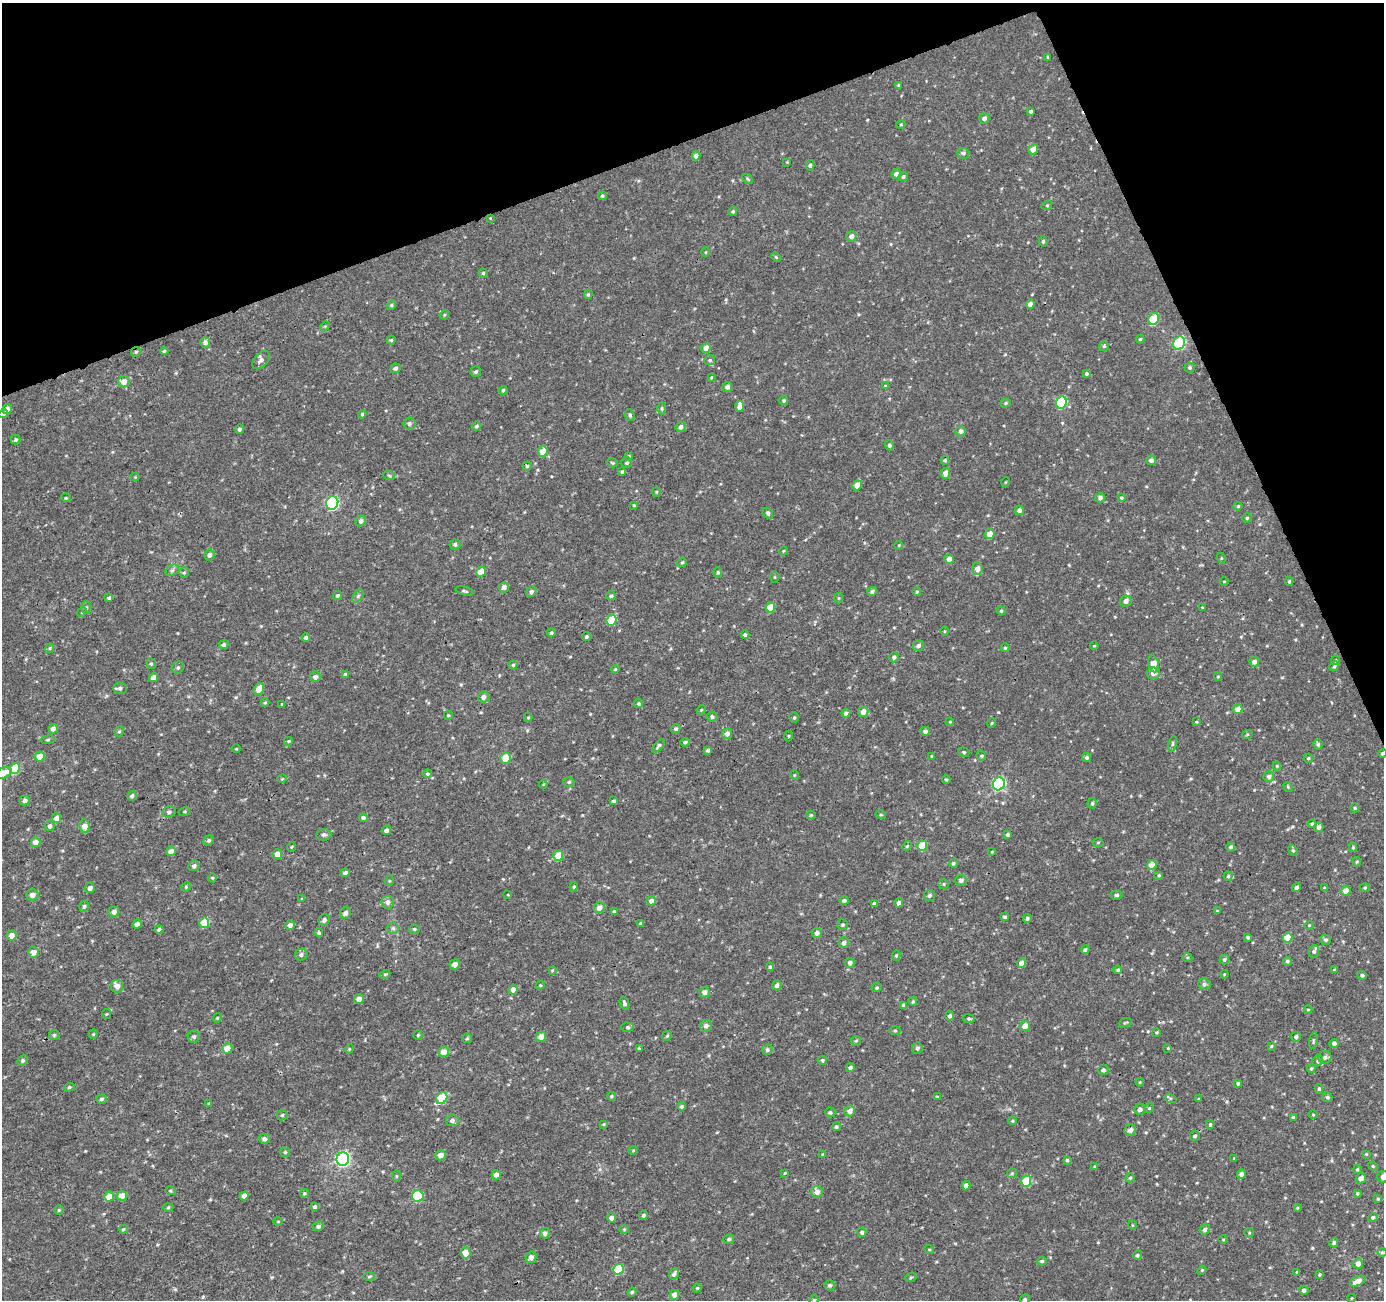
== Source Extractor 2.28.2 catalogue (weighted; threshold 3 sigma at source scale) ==
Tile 3 of 4 x 4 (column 3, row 1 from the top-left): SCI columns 2813-4194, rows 3996-5293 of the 5626 x 5450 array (HDU 1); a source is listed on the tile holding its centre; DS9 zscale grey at full resolution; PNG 1386 x 1302 px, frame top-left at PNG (2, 3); each listed source drawn as its Kron ellipse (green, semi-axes under 4 px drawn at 4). Shown black and unused: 19% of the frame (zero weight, under 3 of 4 exposures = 4% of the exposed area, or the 3 px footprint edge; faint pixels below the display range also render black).
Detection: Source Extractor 2.28.2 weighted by HDU 2 'WHT'; one run over the whole footprint, this tile lists its part. Background 0.00449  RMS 0.003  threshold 0.0136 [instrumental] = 3 sigma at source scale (4.5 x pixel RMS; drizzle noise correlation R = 1.50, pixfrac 1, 0.0396/0.0396 arcsec/px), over >= 5 px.
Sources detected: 448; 2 inside a brighter listed object's ellipse — not listed separately; the other 446 listed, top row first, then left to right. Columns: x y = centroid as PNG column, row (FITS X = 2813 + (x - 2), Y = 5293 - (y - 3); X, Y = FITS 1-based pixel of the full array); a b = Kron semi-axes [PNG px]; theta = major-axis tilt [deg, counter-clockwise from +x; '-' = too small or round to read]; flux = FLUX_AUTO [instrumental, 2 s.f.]
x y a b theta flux
1048 57 4 3 - 0.38
899 85 4 3 - 0.48
1031 111 3 3 - 0.62
984 118 5 5 - 1.3
901 124 4 4 - 0.33
1033 149 5 5 - 2.4
963 153 6 5 - 0.7
696 156 4 4 - 1.4
787 162 3 3 - 0.25
810 165 5 4 - 0.51
896 174 5 4 - 1.4
903 177 5 4 - 0.59
747 179 6 4 -42 0.39
602 196 4 4 - 0.47
1047 205 5 3 - 0.28
733 211 4 4 - 0.45
490 218 3 3 - 0.19
851 236 5 5 - 1.3
1043 241 5 4 - 0.53
706 252 5 3 - 0.23
776 257 5 3 - 0.31
483 273 4 4 - 0.38
588 294 4 3 - 0.41
1030 304 4 4 - 1.3
391 305 5 4 - 0.42
444 315 5 4 - 0.34
1154 319 6 5 - 11
325 326 5 4 - 0.32
1140 339 4 3 - 0.32
391 340 4 4 - 0.38
205 343 5 5 - 1
1179 343 7 5 62 23
1104 346 5 5 - 0.42
706 348 5 4 - 2.4
164 351 4 4 - 0.37
136 352 5 4 - 0.47
261 360 10 6 46 1.2
710 360 5 5 - 0.55
395 368 5 4 - 0.86
1190 368 5 5 - 0.6
476 372 5 5 - 0.55
1087 373 4 4 - 0.53
711 377 4 3 - 0.27
124 382 6 5 - 2
885 386 4 4 - 0.35
727 387 5 5 - 1
503 390 4 4 - 0.54
784 401 4 4 - 0.52
1006 403 5 4 - 0.42
1061 403 6 5 - 16
740 406 6 4 85 2.1
662 408 6 4 -89 0.46
7 409 5 4 - 1.4
3 414 5 4 - 0.63
362 414 4 3 - 0.34
630 415 6 5 - 0.59
409 423 6 6 - 0.74
476 426 5 4 - 0.56
681 427 5 5 - 1
240 429 4 4 - 0.75
961 431 5 5 - 1.3
16 440 5 5 - 0.53
889 445 5 4 - 0.71
543 451 5 4 - 4.8
629 456 4 4 - 0.3
945 460 4 4 - 0.42
1151 460 5 4 - 1
612 463 5 4 - 0.36
627 463 5 5 - 0.56
527 466 4 4 - 0.42
622 472 4 4 - 0.61
945 473 5 5 - 1.7
389 475 6 4 -5 0.38
135 477 4 4 - 0.23
1006 482 5 3 - 0.22
857 485 5 4 - 2.9
656 492 4 4 - 0.32
66 498 5 3 - 0.23
1100 498 5 4 - 0.97
1121 498 4 4 - 0.45
332 503 7 6 - 37
634 505 4 3 - 0.27
1238 506 4 4 - 0.34
1019 510 4 4 - 0.99
768 513 6 4 -47 0.51
1247 518 4 4 - 0.4
361 521 6 5 - 0.94
990 534 5 4 - 3
455 544 5 5 - 0.7
899 545 4 3 - 0.26
783 551 4 3 - 0.24
209 555 5 5 - 1.1
1221 558 5 3 - 0.28
949 559 5 4 - 2.3
682 562 5 4 - 0.35
977 569 6 5 - 2.2
172 570 7 5 31 0.66
481 572 5 4 - 3.7
718 572 5 4 - 0.43
184 573 5 5 - 0.45
774 577 5 3 - 0.27
1224 581 4 3 - 0.28
1289 581 4 3 - 0.38
504 587 5 5 - 1.7
464 591 9 4 -14 0.56
872 591 5 4 - 0.69
531 592 5 5 - 0.87
917 592 4 4 - 0.46
337 596 5 4 - 0.55
358 596 7 4 54 0.51
611 596 4 4 - 0.61
109 598 4 4 - 0.87
839 598 5 3 - 0.32
1126 601 6 5 - 1.4
86 608 6 5 - 0.54
770 608 5 4 - 6.4
1202 608 4 3 - 0.28
1001 611 4 4 - 0.37
82 612 5 4 - 0.33
612 620 5 5 - 9
945 631 5 3 - 0.27
551 633 4 4 - 0.55
745 635 4 4 - 0.66
306 637 4 4 - 0.64
586 637 4 4 - 0.6
224 645 5 4 - 0.72
918 646 6 5 - 0.95
1094 646 4 3 - 0.25
50 648 5 4 - 0.38
1005 648 4 3 - 0.35
894 657 5 4 - 0.86
1335 660 5 4 - 0.33
1254 662 5 5 - 1.2
151 664 5 4 - 0.51
1153 664 8 5 -80 4
513 665 4 4 - 0.42
1334 666 5 4 - 0.42
178 667 6 5 - 0.64
615 669 4 3 - 0.33
1153 673 7 6 - 1.3
345 674 4 3 - 0.48
1218 676 4 4 - 0.36
315 677 5 5 - 1.2
154 678 5 4 - 1.6
120 688 7 6 - 0.89
259 689 6 4 59 3.3
483 697 6 5 - 1.2
265 703 4 4 - 0.33
282 704 4 3 - 0.22
639 704 4 4 - 0.51
1238 709 5 4 - 3
701 710 5 3 - 0.28
863 712 5 5 - 2.3
846 713 4 4 - 1.1
448 715 4 3 - 0.33
528 717 4 4 - 0.31
712 717 5 5 - 0.77
794 718 5 4 - 0.42
950 722 4 3 - 0.24
1196 722 4 3 - 0.29
992 723 5 3 - 0.23
53 729 5 4 - 1.5
676 729 5 4 - 0.68
119 731 5 4 - 0.45
925 731 4 4 - 0.89
727 734 5 5 - 1.4
1247 735 5 3 - 0.3
789 736 5 3 - 0.28
48 740 7 3 9 0.4
288 741 4 3 - 0.34
685 742 4 4 - 0.51
1173 744 8 4 81 0.52
1318 744 5 4 - 0.54
659 746 8 4 48 0.64
236 749 4 3 - 0.24
708 750 4 4 - 0.74
964 752 6 4 -22 0.44
1382 753 4 4 - 0.53
932 756 4 3 - 0.27
981 756 5 4 - 0.43
40 757 5 5 - 3.9
505 758 5 5 - 4
1087 758 5 4 - 0.63
1308 758 5 4 - 0.46
1277 766 4 4 - 0.31
15 769 5 5 - 10
4 773 8 5 24 2.8
427 774 5 4 - 0.5
794 775 5 3 - 0.24
1269 777 5 5 - 1
282 779 5 3 - 0.25
946 780 4 4 - 0.36
569 782 5 4 - 0.47
543 784 4 3 - 0.27
999 784 6 6 - 37
1288 787 5 4 - 0.36
132 796 5 4 - 0.8
25 801 5 4 - 0.96
614 801 4 3 - 0.6
1092 803 5 4 - 0.48
1355 808 4 4 - 0.39
184 811 5 3 - 0.34
169 812 6 5 - 0.83
811 815 4 4 - 0.32
881 815 5 3 - 0.32
56 818 5 4 - 2.4
363 818 4 4 - 0.81
1312 824 4 4 - 0.63
50 826 5 4 - 0.85
85 826 7 5 -81 2.7
1319 827 5 4 - 1.1
386 830 5 4 - 1.2
324 835 7 6 - 0.74
1008 835 4 3 - 0.57
209 840 5 5 - 0.62
35 842 5 5 - 2.3
1098 842 5 3 - 0.28
907 846 5 3 - 0.3
922 846 5 5 - 8.1
291 847 5 3 - 0.25
1231 847 4 4 - 0.62
1353 847 4 4 - 0.37
1293 850 5 4 - 0.46
171 851 5 4 - 1.5
992 852 3 3 - 0.27
277 854 5 4 - 2.1
558 856 5 5 - 5.1
1357 862 5 3 - 0.35
953 863 4 4 - 0.52
1152 865 5 4 - 3.1
194 866 6 5 - 0.76
345 873 4 4 - 1
1159 875 4 3 - 0.31
1228 876 4 4 - 0.45
212 878 4 4 - 0.29
961 880 6 5 - 0.83
389 881 5 3 - 0.29
944 884 5 5 - 0.41
186 887 5 4 - 0.36
574 887 5 4 - 0.36
1296 887 5 4 - 0.74
90 888 5 4 - 1.3
1324 888 4 4 - 0.33
1365 888 5 4 - 0.44
1346 891 5 5 - 2.4
32 895 6 5 - 1.3
508 895 4 2 - 0.21
929 895 5 5 - 0.58
1116 895 6 4 14 0.56
302 899 4 3 - 0.28
844 900 4 4 - 0.69
651 901 5 4 - 1.5
388 902 6 6 - 1.3
874 903 4 4 - 0.6
899 903 5 4 - 0.9
84 906 6 4 74 0.5
599 908 5 5 - 1.7
614 911 4 3 - 0.49
1217 911 4 3 - 0.26
114 912 5 5 - 1.4
345 913 6 5 - 1.2
1005 917 4 4 - 0.58
1027 919 4 3 - 0.42
324 920 6 5 - 0.84
204 923 5 5 - 7.7
641 923 4 4 - 0.44
137 924 5 4 - 1.1
290 925 5 4 - 1.2
843 925 5 5 - 0.49
1309 925 4 4 - 0.28
393 928 6 5 - 0.61
159 929 4 4 - 0.71
414 929 5 4 - 0.46
319 933 4 3 - 0.38
817 933 5 5 - 1.2
12 935 5 5 - 2.6
1248 937 4 3 - 0.48
1288 938 5 4 - 5.6
1326 940 5 5 - 0.59
844 943 5 5 - 1.3
1085 949 4 4 - 0.53
1314 951 6 5 - 0.68
33 952 5 5 - 1.8
301 955 6 6 - 0.79
896 955 5 4 - 0.4
1187 957 5 3 - 0.33
1224 960 5 4 - 0.62
1287 961 4 4 - 0.54
850 963 5 5 - 1.2
1021 963 5 4 - 1.9
455 964 5 5 - 1.9
770 967 4 4 - 0.46
552 970 4 4 - 0.27
1118 970 4 4 - 0.49
1334 970 4 3 - 0.21
385 974 5 3 - 0.29
1224 974 4 3 - 0.25
1362 975 4 4 - 0.66
1204 984 6 5 - 0.72
540 985 4 4 - 0.32
777 985 5 4 - 0.82
117 986 6 6 - 1.8
877 988 5 4 - 0.44
513 989 5 4 - 1.7
704 992 5 5 - 1.4
359 999 5 4 - 1.6
913 1002 4 4 - 0.41
624 1003 7 4 -73 0.71
904 1005 4 3 - 0.68
1308 1010 4 3 - 0.26
107 1014 5 4 - 0.3
950 1016 5 4 - 0.71
217 1018 5 3 - 0.31
969 1019 6 4 -10 0.48
1125 1023 6 3 23 0.35
706 1026 6 6 - 1.1
1025 1026 5 5 - 2.5
627 1027 6 4 -1 0.49
895 1030 5 3 - 0.36
1156 1032 3 2 - 0.33
93 1034 5 4 - 0.29
54 1035 5 5 - 0.46
418 1035 4 4 - 0.42
667 1036 5 4 - 0.4
194 1037 6 6 - 0.73
541 1037 5 5 - 2.5
1296 1037 5 5 - 0.79
467 1038 5 4 - 0.38
856 1041 5 4 - 0.42
1313 1041 8 3 81 0.38
1334 1043 5 4 - 0.97
1271 1046 4 3 - 0.29
227 1048 5 5 - 3.1
917 1048 5 5 - 0.74
1168 1048 4 3 - 0.27
349 1049 5 3 - 0.3
639 1049 4 4 - 0.37
767 1050 5 5 - 0.55
444 1052 5 5 - 3
1325 1057 6 6 - 1.1
23 1060 6 4 46 0.64
822 1060 5 4 - 0.43
1318 1061 6 5 - 0.57
850 1068 4 4 - 0.91
1311 1068 5 4 - 0.37
1103 1070 5 5 - 0.67
1140 1082 4 3 - 0.25
1238 1083 4 4 - 0.57
69 1087 5 4 - 0.45
1319 1089 5 4 - 0.46
611 1096 4 4 - 0.42
937 1097 4 3 - 0.29
1327 1097 5 4 - 0.59
442 1098 6 5 - 14
1170 1098 6 4 -18 0.39
101 1099 5 4 - 0.58
1199 1099 3 3 - 0.42
209 1103 3 3 - 0.21
682 1106 4 4 - 0.64
1149 1108 5 4 - 0.32
1140 1109 6 5 - 1.2
850 1111 5 5 - 1.8
830 1112 5 4 - 0.48
282 1115 6 5 - 0.5
1313 1115 4 3 - 0.23
1293 1117 3 3 - 0.51
452 1120 6 6 - 1
1012 1121 4 3 - 0.34
604 1124 4 3 - 0.33
1210 1125 4 3 - 0.49
836 1127 4 4 - 0.57
1130 1130 6 5 - 1.1
1195 1136 5 4 - 0.57
264 1139 6 5 - 0.88
633 1150 5 4 - 0.33
285 1152 5 5 - 0.44
1366 1154 4 3 - 0.27
441 1155 5 5 - 2.3
823 1155 4 3 - 0.45
1234 1158 4 3 - 0.24
343 1159 7 6 - 66
1067 1160 4 3 - 0.46
1095 1166 4 3 - 0.27
1373 1166 5 4 - 0.35
1357 1169 4 3 - 0.4
785 1173 3 2 - 0.23
1012 1173 5 5 - 0.43
1241 1174 5 4 - 1.5
496 1175 5 4 - 1.9
397 1176 6 4 -90 0.34
1383 1177 6 6 - 2.1
1130 1178 4 4 - 0.36
1361 1178 5 5 - 1.7
1026 1181 5 5 - 10
966 1186 4 4 - 1.6
170 1191 5 4 - 0.39
817 1192 6 5 - 1.6
304 1193 4 3 - 0.36
1357 1193 4 3 - 0.39
122 1196 5 4 - 3.6
244 1196 4 4 - 2.2
418 1196 6 6 - 16
109 1197 5 5 - 3.6
1378 1199 4 4 - 0.34
168 1207 5 3 - 0.33
315 1207 4 4 - 0.9
1297 1208 4 3 - 0.28
59 1210 5 5 - 0.43
644 1215 4 4 - 0.47
1373 1217 5 4 - 0.64
612 1218 5 4 - 1.4
278 1221 5 3 - 0.23
1132 1225 4 3 - 0.22
318 1226 5 5 - 0.74
123 1229 4 3 - 0.35
624 1229 5 4 - 0.34
1205 1230 5 5 - 0.85
862 1232 5 4 - 0.57
545 1233 5 5 - 1.1
1249 1233 5 4 - 0.32
729 1239 5 4 - 0.48
1223 1239 4 3 - 0.25
1334 1243 5 4 - 0.58
929 1249 5 3 - 0.28
1382 1252 4 4 - 0.33
465 1253 5 5 - 3.8
1137 1255 4 4 - 0.54
531 1257 6 5 - 1.7
1042 1261 5 4 - 0.46
1358 1263 5 5 - 1.5
618 1269 5 5 - 11
1202 1270 4 3 - 0.3
1297 1272 3 3 - 0.23
674 1274 6 4 53 0.85
1319 1275 3 3 - 0.36
369 1277 6 4 2 0.4
911 1277 5 3 - 0.31
1358 1281 8 4 24 2.6
830 1285 5 5 - 0.56
697 1288 5 4 - 0.32
1304 1290 4 4 - 0.92
632 1292 4 4 - 0.43
674 1295 5 4 - 2
1352 1298 4 3 - 0.23
1025 1299 5 4 - 0.48
814 1300 5 4 - 0.5
Overlapping masked pixels (flux is a lower limit): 3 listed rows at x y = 136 352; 483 697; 1382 753
Isophote crosses this tile's border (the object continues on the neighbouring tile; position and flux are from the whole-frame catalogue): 6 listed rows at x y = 3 414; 1382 753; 4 773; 1383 1177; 1025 1299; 814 1300